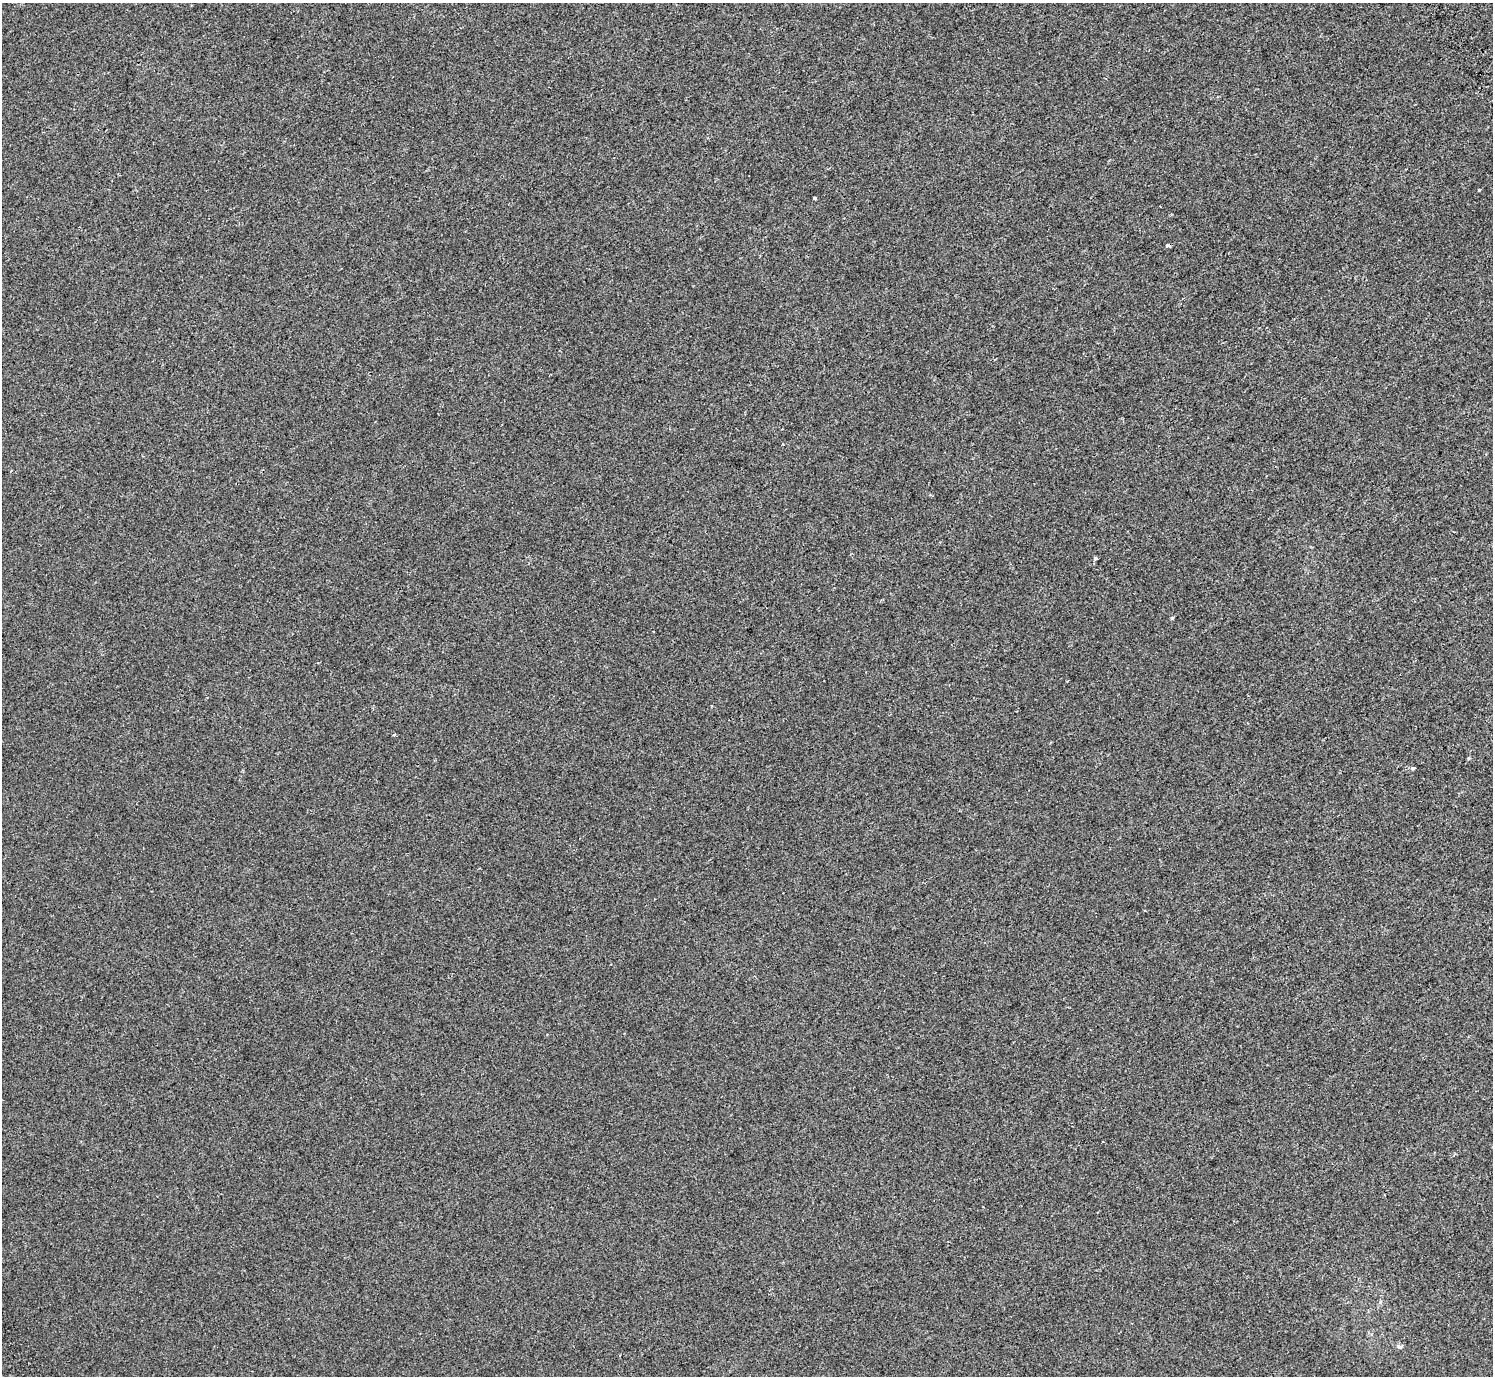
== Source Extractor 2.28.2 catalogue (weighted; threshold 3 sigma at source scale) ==
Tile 10 of 4 x 4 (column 2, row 3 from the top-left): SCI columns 1595-3085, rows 1652-3025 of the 6176 x 6111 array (HDU 1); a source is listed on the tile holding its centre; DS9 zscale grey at full resolution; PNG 1495 x 1378 px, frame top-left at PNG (2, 3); no overlay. Shown black and unused: <1% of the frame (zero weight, under 2 of 3 exposures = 7% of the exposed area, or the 3 px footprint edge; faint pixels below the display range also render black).
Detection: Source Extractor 2.28.2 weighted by HDU 2 'WHT'; one run over the whole footprint, this tile lists its part. Background -9.91e-05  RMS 0.0046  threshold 0.0209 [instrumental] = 3 sigma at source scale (4.5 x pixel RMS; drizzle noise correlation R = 1.50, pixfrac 1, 0.0396/0.0396 arcsec/px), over >= 5 px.
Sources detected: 10; all 10 listed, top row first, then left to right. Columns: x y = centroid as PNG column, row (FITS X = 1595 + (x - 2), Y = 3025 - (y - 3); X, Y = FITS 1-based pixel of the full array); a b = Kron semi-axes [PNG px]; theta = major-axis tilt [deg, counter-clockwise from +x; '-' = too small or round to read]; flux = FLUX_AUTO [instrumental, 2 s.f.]
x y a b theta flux
1479 190 3 3 - 1.5
815 198 4 3 - 1.5
1168 245 4 3 - 4.6
1096 558 4 4 - 0.52
1172 618 4 4 - 0.52
1067 681 3 2 - 0.28
394 734 3 3 - 0.53
1413 768 4 3 - 2.8
1103 1142 3 2 - 0.3
1399 1347 7 4 -25 0.75